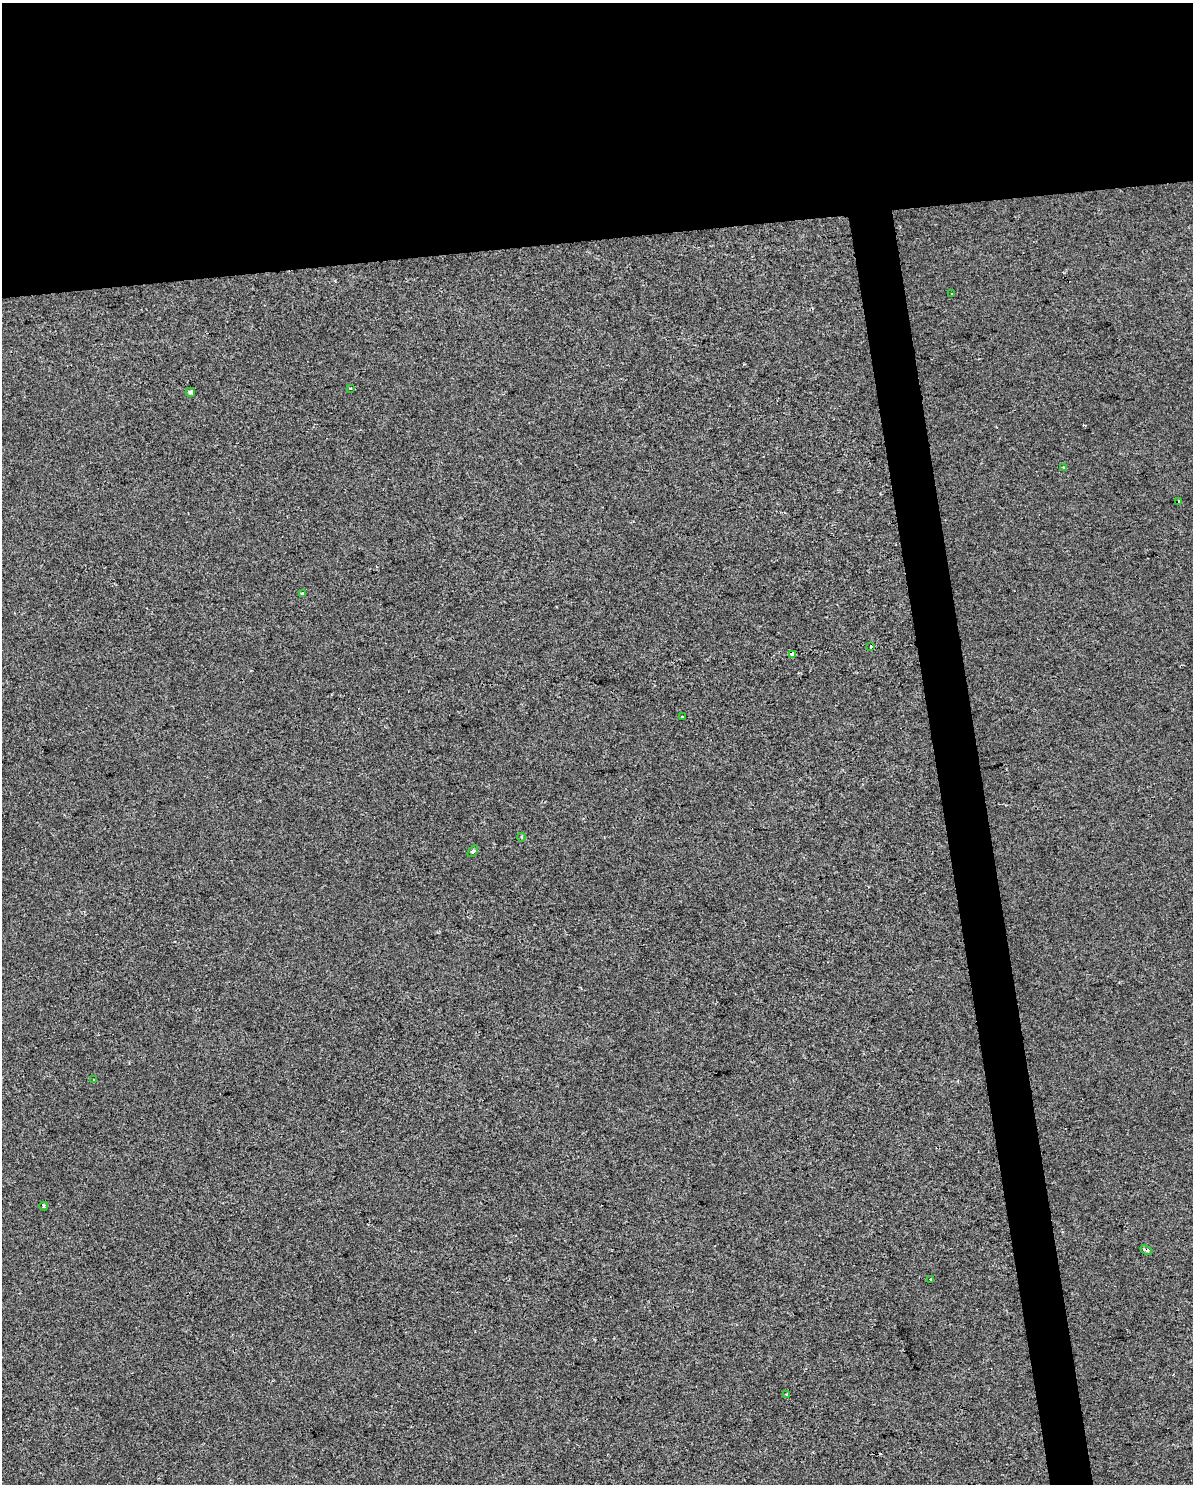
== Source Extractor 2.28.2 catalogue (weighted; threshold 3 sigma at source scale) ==
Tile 2 of 4 x 3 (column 2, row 1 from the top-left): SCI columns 1192-2382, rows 3028-4509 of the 4764 x 4529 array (HDU 1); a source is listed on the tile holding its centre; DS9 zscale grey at full resolution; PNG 1195 x 1486 px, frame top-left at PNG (2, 3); each listed source drawn as its Kron ellipse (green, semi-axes under 4 px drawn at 4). Shown black and unused: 19% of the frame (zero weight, under 2 of 3 exposures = <1% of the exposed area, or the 3 px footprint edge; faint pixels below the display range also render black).
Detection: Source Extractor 2.28.2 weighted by HDU 2 'WHT'; one run over the whole footprint, this tile lists its part. Background -5.27e-04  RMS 0.0042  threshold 0.0187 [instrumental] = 3 sigma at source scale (4.5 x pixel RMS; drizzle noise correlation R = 1.50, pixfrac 1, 0.0396/0.0396 arcsec/px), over >= 5 px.
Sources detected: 17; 1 cosmic-ray / hot-pixel residue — neither listed nor drawn; the other 16 listed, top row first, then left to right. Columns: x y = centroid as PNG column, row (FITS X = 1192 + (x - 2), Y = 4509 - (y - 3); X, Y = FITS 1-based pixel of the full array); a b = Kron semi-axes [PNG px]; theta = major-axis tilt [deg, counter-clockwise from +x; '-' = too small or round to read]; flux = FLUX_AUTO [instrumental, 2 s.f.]
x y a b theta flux
951 294 2 2 - 0.33
350 388 4 3 - 0.49
190 392 4 4 - 1.1
1063 467 3 3 - 1
1178 501 3 3 - 1.5
302 594 4 3 - 1.6
871 646 3 3 - 3.7
793 654 4 4 - 4.2
682 717 3 3 - 4.6
521 837 4 3 - 0.49
473 851 7 3 54 0.65
94 1080 3 3 - 0.41
44 1206 4 3 - 0.54
1146 1250 6 3 -25 2.9
931 1280 3 2 - 0.39
787 1394 4 3 - 0.38
Overlapping masked pixels (flux is a lower limit): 2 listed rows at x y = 793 654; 1146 1250